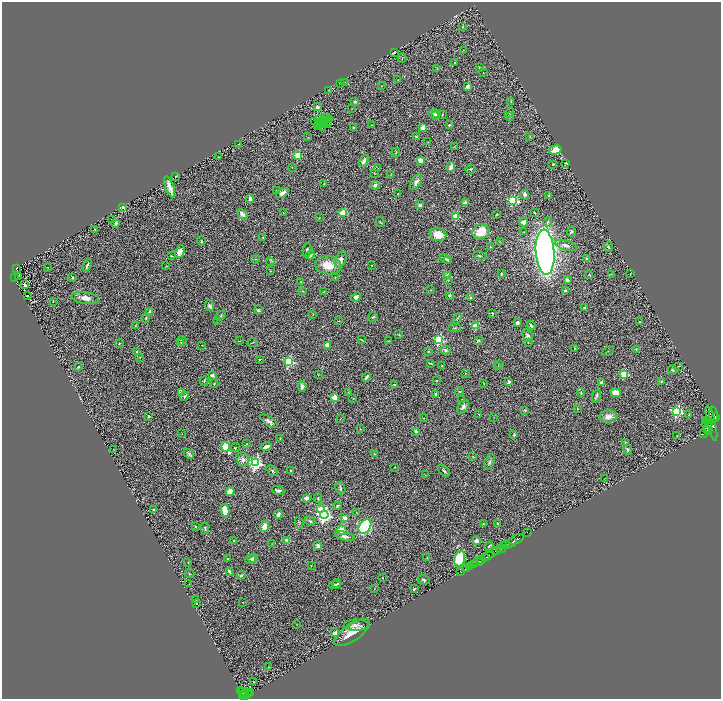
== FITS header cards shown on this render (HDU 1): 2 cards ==
NAXIS1  =                 1438
NAXIS2  =                 1393

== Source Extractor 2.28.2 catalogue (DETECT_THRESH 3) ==
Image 1438 x 1393 px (HDU 1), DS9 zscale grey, zoomed out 1/2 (1 PNG px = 2 x 2 image px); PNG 723 x 701 px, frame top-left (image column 2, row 1393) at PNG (2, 2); each listed source drawn as its Kron ellipse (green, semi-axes under 4 px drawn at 4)
Background 0.778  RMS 0.07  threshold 0.209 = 3 sigma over >= 5 px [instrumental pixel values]
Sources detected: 361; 26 cannot appear on this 1/2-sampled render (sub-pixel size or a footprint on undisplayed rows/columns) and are neither listed nor drawn; the other 335 listed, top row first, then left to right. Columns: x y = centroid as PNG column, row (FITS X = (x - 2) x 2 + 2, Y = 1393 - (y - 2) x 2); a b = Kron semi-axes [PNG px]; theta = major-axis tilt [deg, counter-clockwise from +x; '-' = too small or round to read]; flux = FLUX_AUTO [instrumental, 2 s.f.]
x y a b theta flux
462 26 3 2 - 8
464 50 2 1 - 4.1
394 52 3 2 - 7.4
402 58 5 1 - 6.7
454 63 2 1 - 5
437 68 4 2 - 7.3
479 68 3 2 - 9.4
483 72 3 1 - 3.9
398 80 3 2 - 4.2
345 82 3 3 - 9.9
341 84 3 2 - 10
382 86 2 2 - 5.8
467 86 4 3 - 52
329 90 2 2 - 5.2
511 101 4 2 - 6.3
355 102 4 3 - 23
317 107 4 3 - 54
352 109 3 2 - 6.3
510 113 5 2 - 6.5
435 114 6 4 4 24
435 115 3 3 - 11
442 115 3 2 - 8.1
510 116 4 3 - 13
327 117 2 1 - 8.5
319 119 4 2 - 18
329 119 3 1 - 20
315 121 2 1 - 0.44
322 121 3 1 - 6.1
319 122 3 1 - 5.2
325 122 3 1 - 1.8
329 122 2 1 - 11
322 124 2 2 - 1.8
328 124 3 1 - 5.3
319 125 2 1 - 0.68
372 125 3 2 - 6.6
449 125 3 2 - 12
318 127 2 2 - 17
353 127 3 2 - 8.7
423 127 4 3 - 120
322 128 3 1 - 28
308 137 2 1 - 3.9
416 137 3 2 - 13
530 137 3 2 - 7.6
427 142 2 2 - 4
238 144 2 1 - 11
455 147 3 2 - 5.3
555 150 6 4 15 180
396 152 5 2 - 8.5
298 155 3 3 - 560
219 157 3 2 - 4.4
420 160 2 2 - 230
364 161 6 3 64 99
566 163 3 2 - 20
553 164 2 2 - 11
292 167 2 2 - 4.7
451 167 5 4 - 99
378 168 3 2 - 5.5
471 169 5 3 - 13
374 173 3 3 - 9
391 175 3 2 - 7.4
176 176 2 2 - 19
416 182 9 4 57 62
324 184 3 3 - 9.6
375 185 4 3 - 26
169 187 11 3 -70 110
276 191 3 2 - 12
282 193 7 3 29 61
398 193 3 1 - 7.8
525 195 5 4 - 45
549 196 2 2 - 56
250 199 4 3 - 58
513 201 4 3 - 1000
465 203 3 3 - 81
420 205 4 3 - 34
123 207 2 2 - 110
283 213 2 1 - 3.7
343 213 3 3 - 490
535 213 3 2 - 12
242 214 6 3 -45 82
497 215 4 2 - 8
456 216 3 3 - 630
319 218 3 1 - 4.3
111 220 2 1 - 3.2
380 222 5 2 - 12
524 222 4 4 - 69
548 222 5 4 - 25
116 223 2 2 - 120
95 229 3 2 - 10
481 232 9 7 29 280
524 232 2 1 - 4.7
571 232 5 4 - 25
438 234 8 6 -15 230
263 237 3 2 - 9.7
201 241 5 3 - 17
500 242 4 2 - 7.5
566 245 11 4 -16 72
490 247 2 2 - 12
608 247 5 3 - 20
307 250 7 3 81 24
180 252 6 4 65 140
545 252 22 9 -86 9100
310 255 4 3 - 48
172 256 3 2 - 9.6
480 256 7 3 -15 17
256 259 4 2 - 8.1
446 259 6 2 -28 34
587 259 4 3 - 28
340 260 8 5 65 80
448 260 3 3 - 15
270 262 4 2 - 8.9
87 265 6 2 69 32
328 265 13 9 -7 260
371 265 2 2 - 7.3
166 266 4 2 - 6.5
48 267 2 2 - 4.5
17 268 3 2 - 5
270 271 3 2 - 5.8
501 274 4 3 - 15
630 274 2 2 - 8.3
448 275 3 2 - 120
589 275 3 2 - 11
611 275 3 1 - 4.6
18 276 2 1 - 4.1
72 277 2 2 - 16
335 277 2 2 - 6.1
14 278 3 2 - 98
448 280 4 3 - 11
567 280 4 3 - 45
301 282 3 2 - 9.2
25 285 3 3 - 31
431 290 3 2 - 6.8
565 290 2 2 - 44
303 291 3 2 - 9
324 291 3 2 - 6.3
27 295 2 1 - 8.2
450 296 3 3 - 31
356 297 5 4 - 48
471 297 2 2 - 19
85 298 14 6 -7 120
53 301 4 2 - 7.6
210 306 5 3 - 37
584 308 4 3 - 17
258 310 2 2 - 91
150 311 4 3 - 49
492 313 2 2 - 15
313 314 4 2 - 6.1
220 316 6 3 43 18
373 317 5 3 - 17
146 318 5 4 - 15
457 318 5 3 - 15
217 320 3 2 - 7.1
339 321 2 1 - 3.4
639 321 2 2 - 15
517 323 3 3 - 52
136 325 2 2 - 5.3
475 326 3 3 - 350
531 326 5 3 - 27
455 328 6 3 -1 16
399 335 3 2 - 8.2
528 336 6 4 -66 68
362 340 4 2 - 9.2
439 340 3 3 - 1600
478 340 2 2 - 53
182 341 5 3 - 27
239 341 3 2 - 6.8
388 341 4 1 - 4.5
528 342 3 2 - 6.6
119 343 4 3 - 13
181 343 3 2 - 32
252 343 5 2 - 8.2
202 345 2 1 - 4.9
327 345 2 2 - 190
575 349 3 2 - 7
636 349 2 2 - 12
446 350 5 3 - 31
428 351 3 3 - 11
608 351 6 2 23 7.5
137 352 2 2 - 54
140 357 2 2 - 4.4
259 359 2 2 - 16
289 361 3 3 - 1500
431 363 4 2 - 14
499 365 4 3 - 16
442 366 4 3 - 9.3
679 366 2 2 - 7
78 367 3 3 - 16
498 367 3 2 - 8.6
672 370 4 2 - 14
465 373 2 1 - 3.1
624 374 3 3 - 610
212 375 2 2 - 71
318 375 2 1 - 6.5
367 377 5 2 - 42
436 380 2 2 - 9.6
204 381 5 3 - 17
661 381 4 3 - 14
508 382 3 3 - 49
484 383 4 2 - 7.8
601 383 3 3 - 46
214 384 4 2 - 11
395 385 3 2 - 15
302 386 5 4 - 49
459 391 4 3 - 14
181 392 2 2 - 150
349 392 4 3 - 8.8
581 392 4 3 - 12
616 393 5 4 - 180
436 394 4 3 - 32
185 396 5 3 - 20
596 396 7 2 72 26
335 397 3 3 - 430
353 398 2 2 - 5.9
462 399 2 1 - 4.2
463 407 7 4 57 57
577 409 3 2 - 6.8
525 410 3 3 - 11
677 411 4 3 - 1900
479 414 3 2 - 7.1
689 414 3 1 - 9.1
713 415 8 3 -85 1700
148 416 4 3 - 14
608 416 9 6 6 110
494 417 2 2 - 4
715 417 3 2 - 720
423 418 3 2 - 8
340 419 3 2 - 4.7
708 420 3 2 - 400
269 421 10 4 -36 51
711 423 18 3 -77 5800
709 424 4 2 - 540
707 425 9 3 -67 1500
360 429 3 2 - 8.4
707 430 3 2 - 1800
416 431 2 2 - 120
705 432 6 4 58 2400
182 434 2 2 - 7.7
514 435 2 2 - 40
677 436 2 2 - 4.3
280 438 3 2 - 5.3
626 443 2 2 - 52
247 444 3 2 - 9.4
226 447 4 3 - 820
266 447 5 3 - 75
235 448 4 3 - 12
113 449 2 1 - 7
628 450 5 3 - 25
189 454 6 4 -41 29
374 454 4 3 - 17
473 457 3 2 - 8.5
243 459 7 6 - 68
489 462 8 5 69 32
255 463 4 4 - 3000
394 467 2 2 - 7.7
272 471 6 3 -40 22
290 471 3 2 - 22
444 471 7 3 -42 27
425 475 2 2 - 4.8
604 478 3 2 - 6.5
340 488 6 4 -64 23
278 490 6 3 -12 41
230 492 4 3 - 230
307 498 3 3 - 81
318 498 4 3 - 20
337 506 4 3 - 17
320 509 3 3 - 200
154 510 2 2 - 48
225 510 6 3 -79 270
357 513 3 2 - 5.9
278 514 4 3 - 38
324 515 4 4 - 4600
345 518 3 2 - 270
310 521 5 3 - 20
299 523 6 4 -80 20
483 524 3 2 - 8.9
498 524 3 2 - 17
196 526 4 2 - 12
264 526 6 4 69 140
365 527 8 5 53 1500
205 528 6 3 -81 21
342 530 5 3 - 240
527 533 3 1 - 10
345 536 10 4 -13 57
517 539 8 2 27 1500
233 540 3 3 - 8.2
287 540 4 3 - 66
476 541 2 2 - 230
511 543 5 2 - 1700
272 544 2 2 - 4.2
506 545 4 2 - 380
318 546 3 3 - 97
503 546 4 2 - 430
490 547 5 4 - 36
501 549 5 3 - 370
497 551 3 2 - 430
492 552 6 3 52 870
487 556 6 3 22 2900
253 558 5 4 - 44
427 558 2 2 - 7.7
227 559 2 2 - 14
250 559 5 4 - 35
460 559 8 5 73 710
482 559 3 2 - 430
188 562 2 2 - 5.9
478 562 6 2 27 1100
311 565 2 2 - 6
473 565 3 2 - 230
467 567 2 1 - 19
469 567 2 1 - 320
465 569 2 1 - 57
229 571 4 3 - 27
461 572 2 2 - 21
190 574 5 3 - 12
241 575 4 3 - 20
382 578 3 2 - 7.8
424 580 6 3 -24 20
189 584 2 1 - 3.5
337 584 4 2 - 19
335 585 6 3 11 32
374 588 3 2 - 4.7
414 589 2 2 - 14
195 599 2 2 - 15
242 602 3 2 - 7
197 603 3 2 - 11
296 624 2 1 - 3.8
356 625 12 5 0 66
335 633 4 3 - 34
352 633 21 8 34 230
268 667 2 1 - 7.4
254 682 2 2 - 21
241 691 3 2 - 36
243 691 2 2 - 210
244 693 5 2 - 450
251 693 3 2 - 240
248 694 2 2 - 100
244 696 5 2 - 290
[26 sub-pixel or undisplayed-footprint detections neither listed nor drawn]